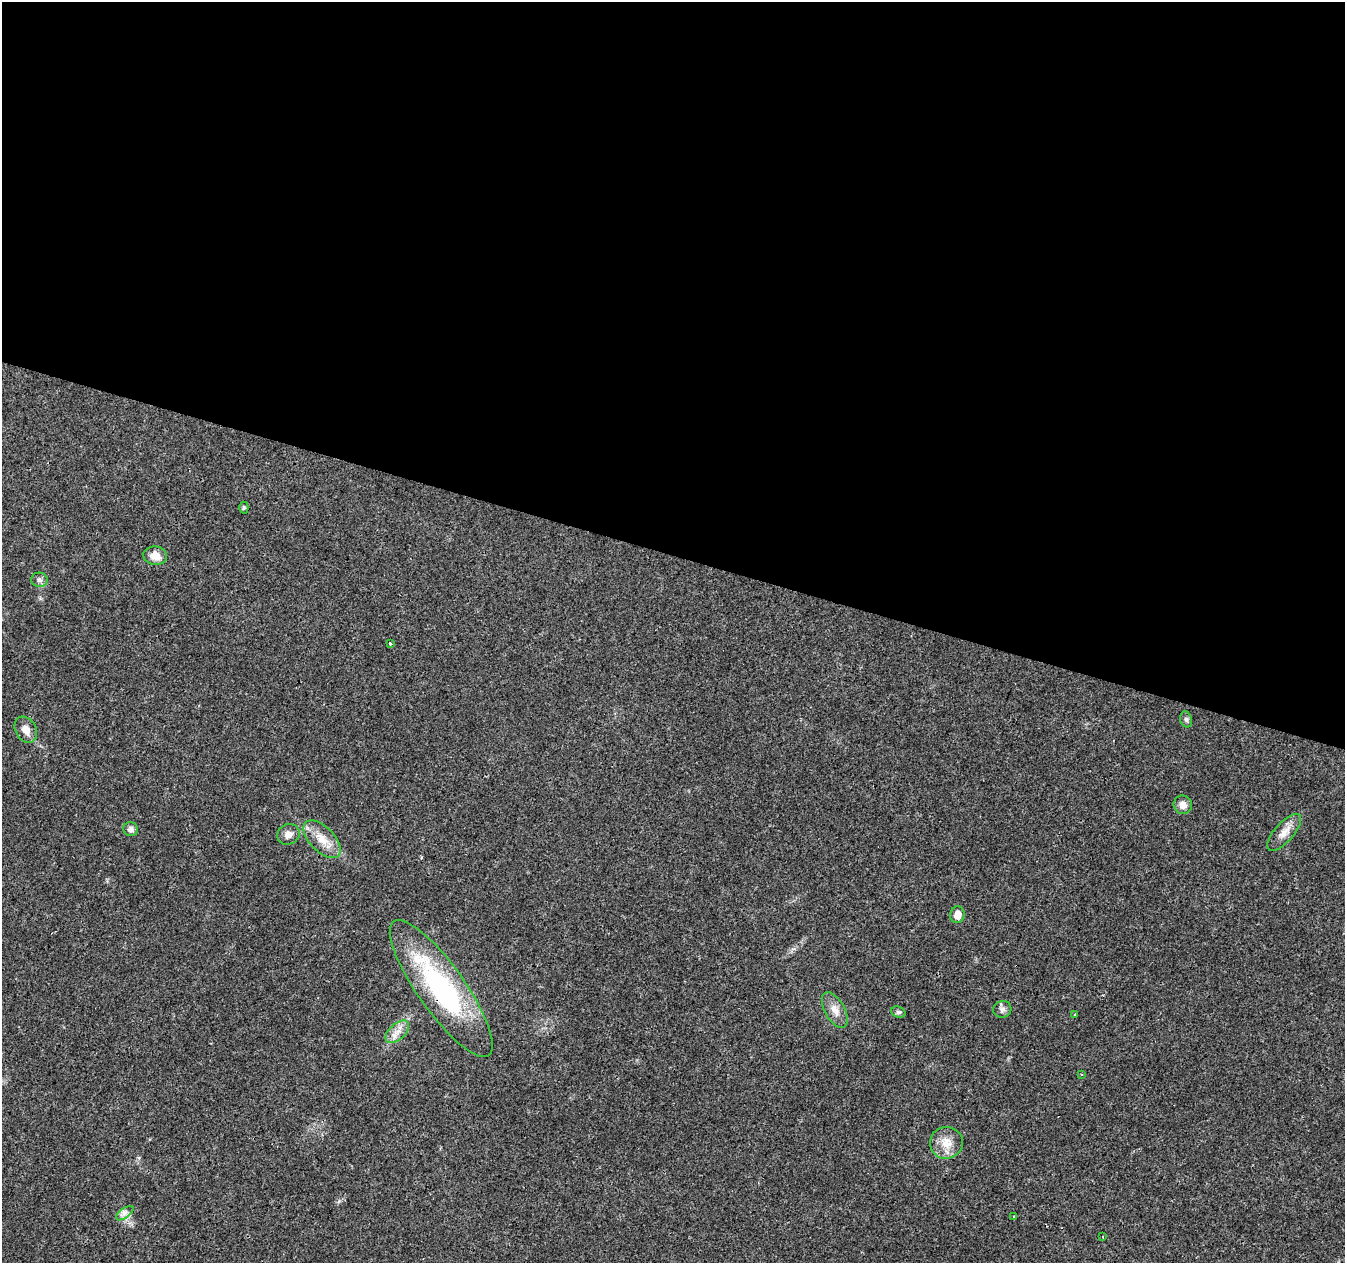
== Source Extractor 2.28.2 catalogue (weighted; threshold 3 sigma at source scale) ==
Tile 3 of 4 x 4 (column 3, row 1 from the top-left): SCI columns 2687-4029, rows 3996-5256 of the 5378 x 5534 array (HDU 1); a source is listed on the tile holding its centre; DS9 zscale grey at full resolution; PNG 1347 x 1265 px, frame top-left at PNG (2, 2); each listed source drawn as its Kron ellipse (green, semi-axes under 4 px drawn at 4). Shown black and unused: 44% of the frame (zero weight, under 3 of 4 exposures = <1% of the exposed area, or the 3 px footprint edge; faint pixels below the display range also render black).
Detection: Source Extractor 2.28.2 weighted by HDU 2 'WHT'; one run over the whole footprint, this tile lists its part. Background 0.0259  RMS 0.0032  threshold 0.0142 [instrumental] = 3 sigma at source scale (4.5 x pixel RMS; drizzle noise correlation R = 1.50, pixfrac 1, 0.0396/0.0396 arcsec/px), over >= 5 px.
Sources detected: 24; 1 cosmic-ray / hot-pixel residue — neither listed nor drawn; the other 23 listed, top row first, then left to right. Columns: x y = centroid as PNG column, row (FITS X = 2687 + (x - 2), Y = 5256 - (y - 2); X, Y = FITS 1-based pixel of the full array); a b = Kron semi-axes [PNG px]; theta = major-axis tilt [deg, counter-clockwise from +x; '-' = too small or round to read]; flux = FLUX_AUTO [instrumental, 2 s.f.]
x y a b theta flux
244 508 6 4 88 0.43
155 556 12 9 -9 3.1
39 580 8 7 - 1.1
390 644 4 3 - 0.49
1186 719 8 6 -73 0.79
26 730 14 10 -60 2.7
1183 805 9 9 - 2.2
131 829 7 7 - 1.3
1284 832 23 9 48 3.3
288 834 11 10 - 2
322 839 23 12 -45 5.2
957 915 8 7 - 3
441 988 82 23 -55 50
1002 1009 9 8 - 1.2
835 1010 19 10 -60 3.1
898 1012 7 5 -20 0.66
1074 1015 3 3 - 0.53
397 1032 14 8 42 2.7
1082 1074 3 2 - 0.37
946 1143 16 16 - 4.6
125 1213 10 5 36 1.2
1014 1217 3 3 - 0.89
1103 1236 3 2 - 0.22
Overlapping masked pixels (flux is a lower limit): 1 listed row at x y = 441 988